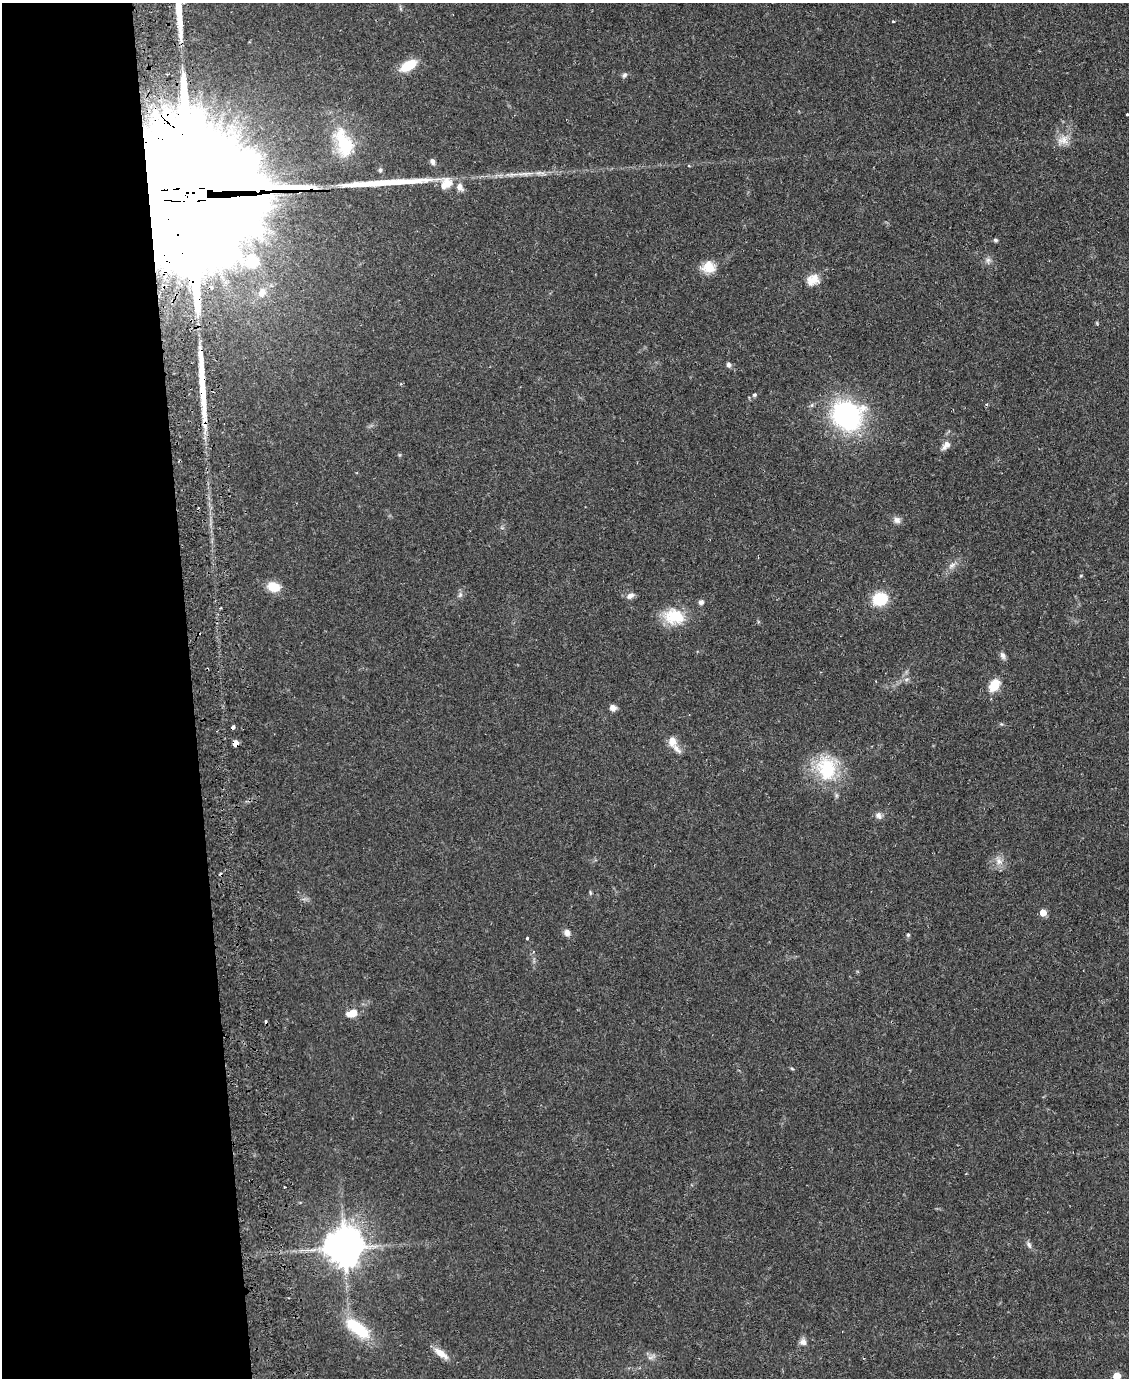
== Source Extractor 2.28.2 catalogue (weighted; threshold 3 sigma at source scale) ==
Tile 5 of 4 x 3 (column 1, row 2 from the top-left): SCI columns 57-1183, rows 1510-2885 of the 4619 x 4496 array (HDU 1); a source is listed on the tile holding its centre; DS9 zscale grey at full resolution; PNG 1131 x 1380 px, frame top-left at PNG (2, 3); no overlay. Shown black and unused: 17% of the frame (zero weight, under 2 of 3 exposures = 3% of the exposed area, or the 3 px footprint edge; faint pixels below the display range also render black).
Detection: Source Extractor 2.28.2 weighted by HDU 2 'WHT'; one run over the whole footprint, this tile lists its part. Background 0.0815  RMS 0.0057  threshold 0.0255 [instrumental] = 3 sigma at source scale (4.5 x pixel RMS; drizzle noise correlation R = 1.50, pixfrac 1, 0.05/0.05 arcsec/px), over >= 5 px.
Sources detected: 61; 2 cosmic-ray / hot-pixel residue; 2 long thin detections or spike segments (spike, bleed or trail) — not listed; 2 inside a brighter listed object's ellipse — not listed separately; the other 55 listed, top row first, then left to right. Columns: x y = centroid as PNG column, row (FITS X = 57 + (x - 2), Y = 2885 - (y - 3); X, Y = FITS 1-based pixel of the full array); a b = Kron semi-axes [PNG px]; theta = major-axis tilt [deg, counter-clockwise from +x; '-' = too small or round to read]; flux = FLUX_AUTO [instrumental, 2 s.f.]
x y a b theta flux
893 22 3 3 - 0.66
408 65 15 8 29 16
624 75 8 5 52 1.2
1127 114 3 3 - 1.3
1063 140 17 12 17 6
344 143 40 20 -71 28
432 162 8 6 -64 1.9
689 166 4 3 - 0.5
380 170 6 5 - 1.5
446 183 19 17 1 9.5
184 195 56 36 -1 62000
995 240 5 5 - 1
988 260 8 7 - 2
709 267 17 14 2 8.7
813 280 18 14 32 7
212 287 6 3 -70 0.86
262 293 15 10 67 5.8
728 365 7 6 - 1.5
754 395 6 5 - 1
987 404 5 3 - 0.65
847 415 26 24 -25 97
946 445 15 8 48 3.6
897 520 9 8 - 2.6
952 565 11 7 38 2.9
273 587 12 10 -14 11
460 595 8 5 65 1.4
630 596 10 7 25 2.8
880 599 13 11 18 22
701 602 6 6 - 1.8
220 608 3 2 - 0.52
674 616 26 18 -10 19
1003 655 10 6 -68 2
994 685 13 9 58 11
613 708 8 7 - 2.6
233 727 4 3 - 4
672 741 13 10 -81 5.1
235 743 5 4 - 5.6
826 768 35 26 -77 30
878 815 9 8 - 2.3
999 861 11 9 -52 4
590 893 7 4 -90 0.72
1043 913 5 5 - 8.3
567 932 8 7 - 2.6
908 935 5 4 - 0.9
527 938 3 3 - 2.7
352 1013 9 6 13 11
792 1068 6 3 -43 0.65
284 1187 3 3 - 0.74
1029 1245 10 6 -62 1.8
344 1248 11 10 - 1500
358 1329 35 14 -38 26
803 1342 9 8 - 2.6
441 1353 23 8 -36 5.7
651 1357 12 4 20 1.8
1117 1376 5 5 - 12
Overlapping masked pixels (flux is a lower limit): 3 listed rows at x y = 184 195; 233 727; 235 743
Isophote crosses this tile's border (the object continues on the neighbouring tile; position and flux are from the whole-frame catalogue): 2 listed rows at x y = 1127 114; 1117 1376